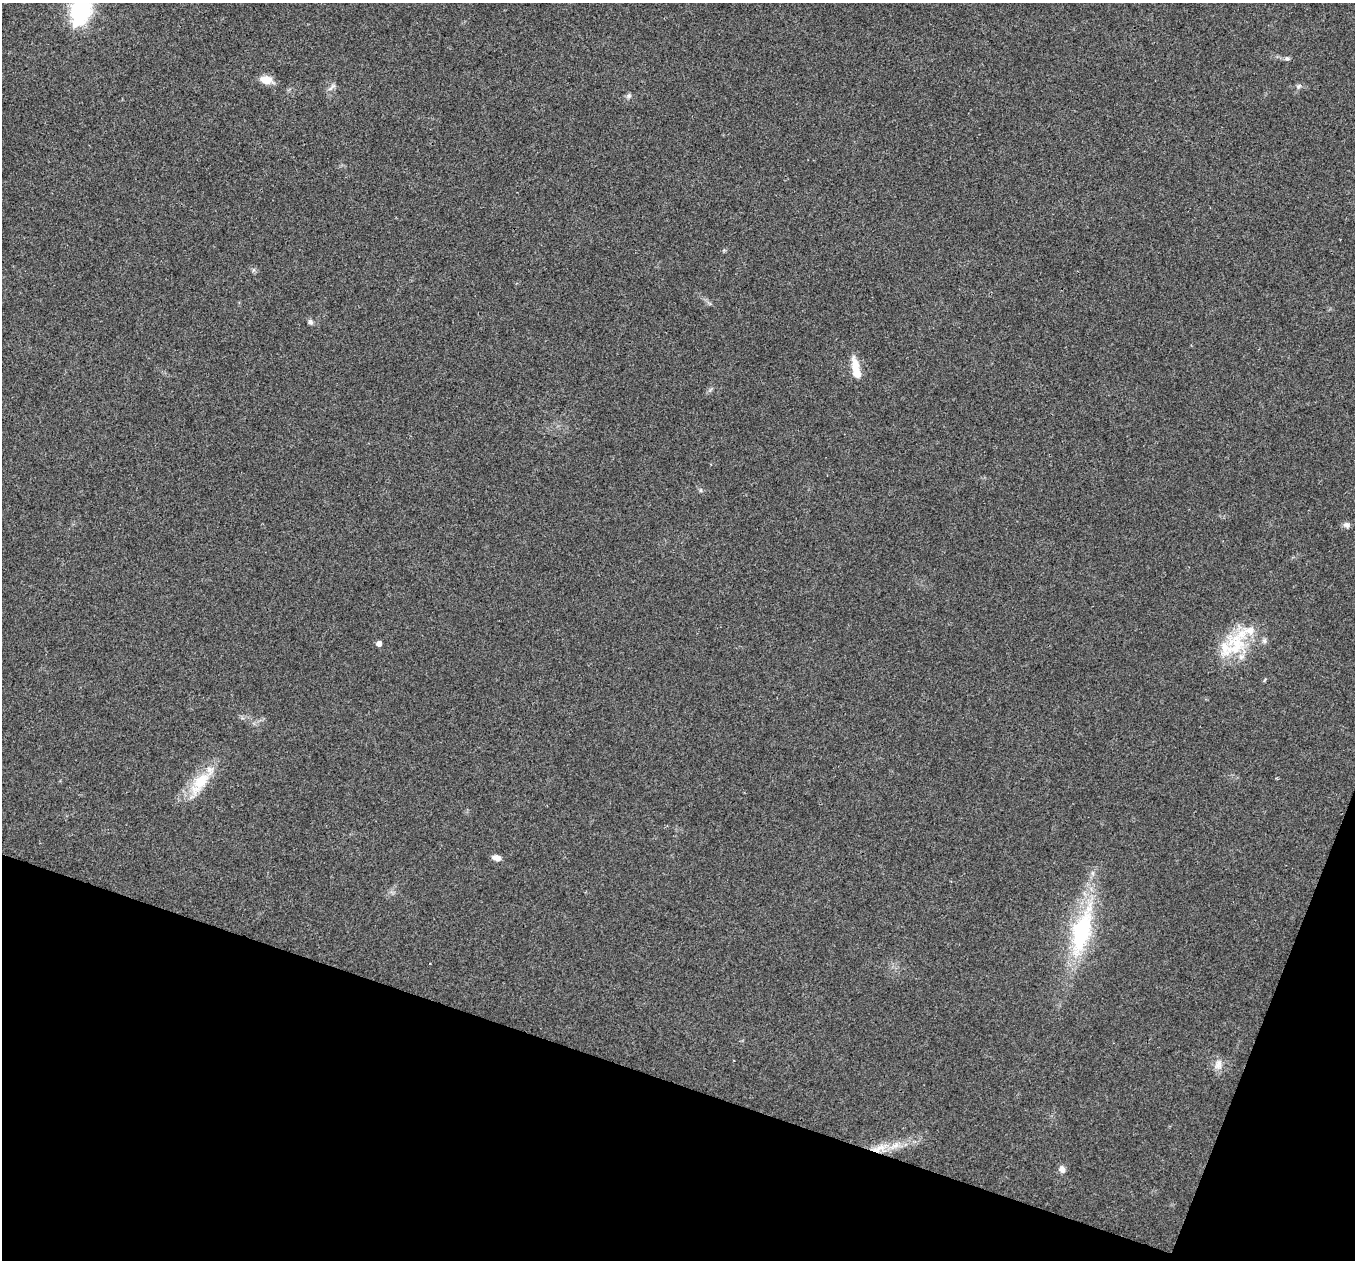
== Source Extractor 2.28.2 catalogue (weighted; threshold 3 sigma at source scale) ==
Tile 15 of 4 x 4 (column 3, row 4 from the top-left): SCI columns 2708-4060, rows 135-1392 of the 5419 x 5431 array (HDU 1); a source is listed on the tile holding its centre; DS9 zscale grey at full resolution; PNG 1357 x 1262 px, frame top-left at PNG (2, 3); no overlay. Shown black and unused: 17% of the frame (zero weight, under 3 of 4 exposures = <1% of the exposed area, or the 3 px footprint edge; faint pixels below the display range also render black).
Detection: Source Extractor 2.28.2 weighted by HDU 2 'WHT'; one run over the whole footprint, this tile lists its part. Background 0.021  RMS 0.004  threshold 0.0182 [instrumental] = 3 sigma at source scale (4.5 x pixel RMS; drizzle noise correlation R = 1.50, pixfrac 1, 0.05/0.05 arcsec/px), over >= 5 px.
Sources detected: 23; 4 inside a brighter listed object's ellipse — not listed separately; the other 19 listed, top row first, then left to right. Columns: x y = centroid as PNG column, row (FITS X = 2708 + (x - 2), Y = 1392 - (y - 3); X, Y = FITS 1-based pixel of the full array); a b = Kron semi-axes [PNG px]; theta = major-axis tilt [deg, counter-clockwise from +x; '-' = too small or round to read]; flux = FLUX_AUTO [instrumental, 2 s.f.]
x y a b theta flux
81 10 24 16 70 41
1287 59 7 5 -8 0.78
266 80 9 7 -11 7.3
1299 86 7 4 45 0.78
332 87 14 3 46 1
629 96 7 5 70 0.86
310 322 7 6 - 0.99
855 365 20 9 -80 5.6
701 490 6 4 90 0.56
1346 525 9 7 -30 1.3
1264 641 8 5 75 0.99
379 644 5 4 - 2.1
1236 646 29 27 75 20
200 782 38 15 54 13
496 858 10 6 -9 2.2
1081 931 43 19 75 43
1218 1064 15 10 80 2.9
880 1148 18 8 18 5.3
1062 1170 9 7 -62 1.8
Isophote crosses this tile's border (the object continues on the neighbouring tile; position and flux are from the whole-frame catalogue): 1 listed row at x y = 81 10